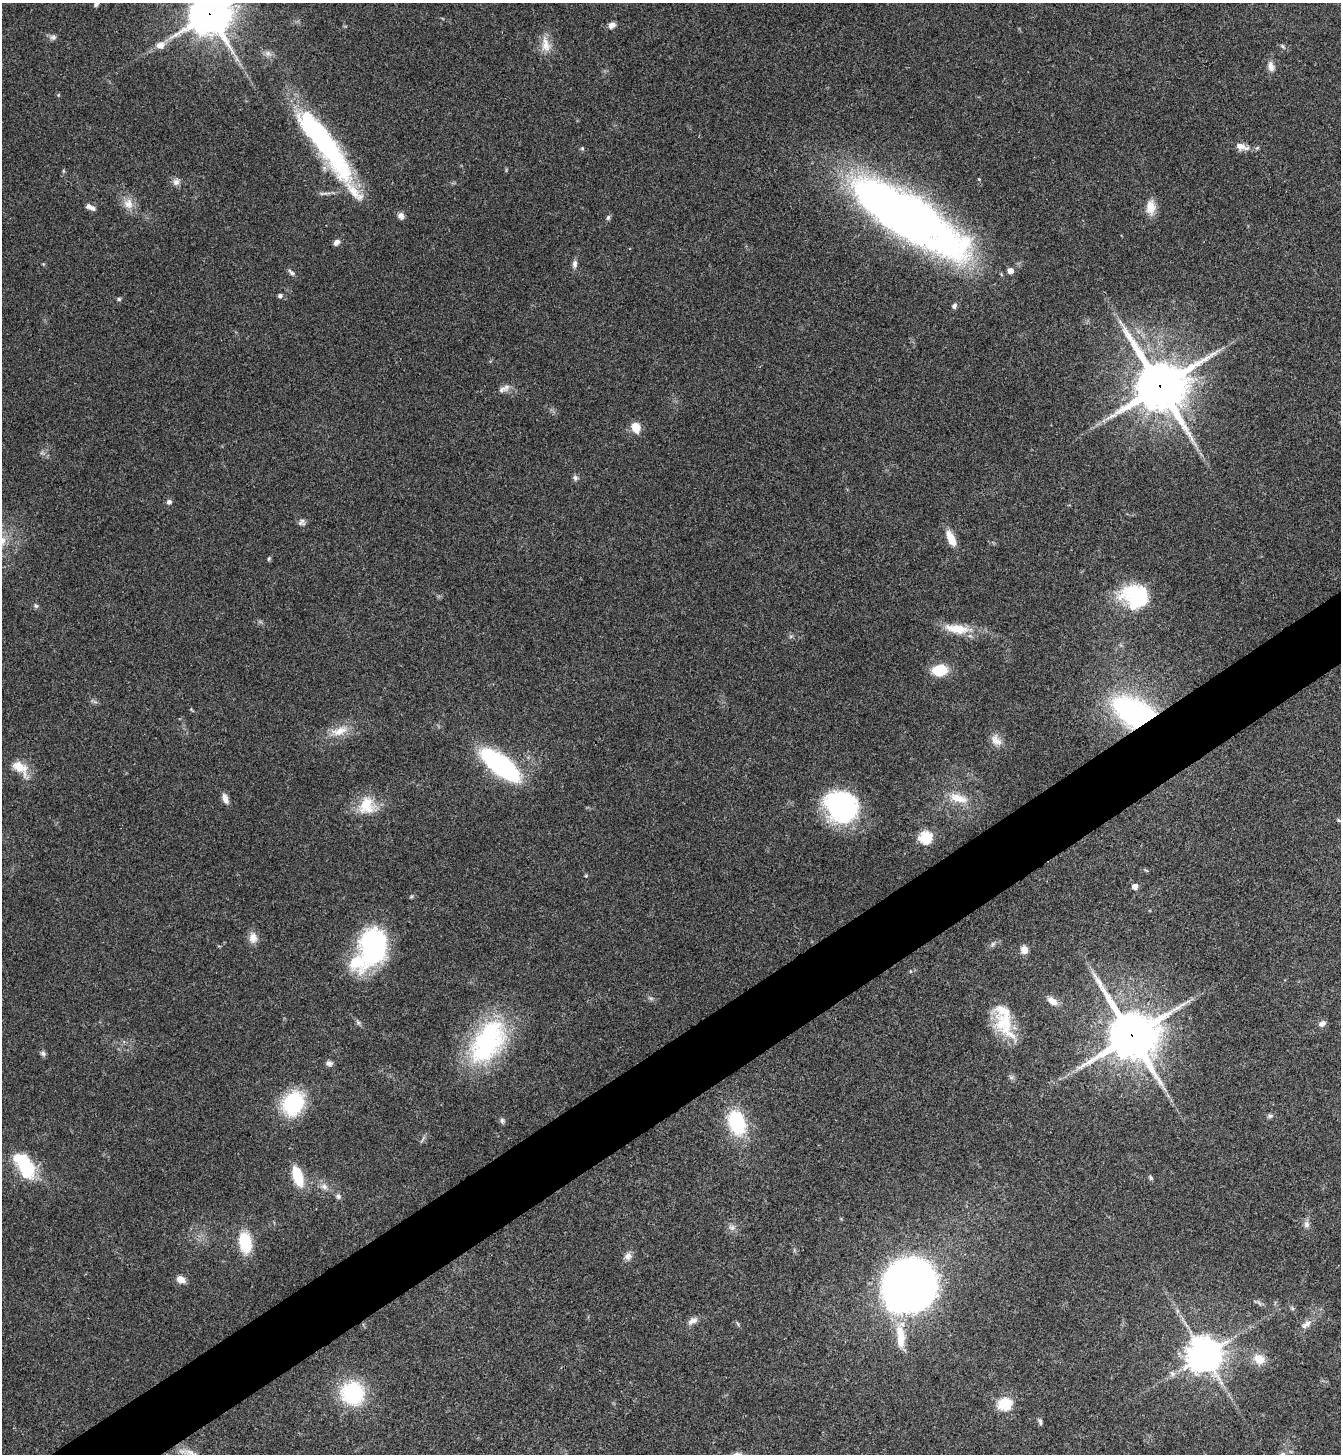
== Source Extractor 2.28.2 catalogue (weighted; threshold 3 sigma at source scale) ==
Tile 7 of 4 x 4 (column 3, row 2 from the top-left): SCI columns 2838-4176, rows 2912-4363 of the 5812 x 5818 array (HDU 1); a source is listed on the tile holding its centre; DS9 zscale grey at full resolution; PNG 1343 x 1456 px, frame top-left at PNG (2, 3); no overlay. Shown black and unused: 5% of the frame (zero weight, under 3 of 4 exposures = <1% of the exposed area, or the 3 px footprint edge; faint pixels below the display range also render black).
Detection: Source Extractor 2.28.2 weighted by HDU 2 'WHT'; one run over the whole footprint, this tile lists its part. Background 0.0593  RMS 0.0051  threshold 0.0228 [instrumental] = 3 sigma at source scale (4.5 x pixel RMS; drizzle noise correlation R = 1.50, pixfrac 1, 0.05/0.05 arcsec/px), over >= 5 px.
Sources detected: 99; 3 inside a brighter object's white glare — not listed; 3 inside a brighter listed object's ellipse — not listed separately; the other 93 listed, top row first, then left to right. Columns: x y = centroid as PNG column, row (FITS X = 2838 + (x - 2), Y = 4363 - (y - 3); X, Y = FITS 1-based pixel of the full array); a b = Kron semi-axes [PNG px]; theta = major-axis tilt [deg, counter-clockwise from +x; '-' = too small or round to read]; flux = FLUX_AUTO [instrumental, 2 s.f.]
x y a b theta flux
96 4 7 5 51 1.4
209 14 15 14 - 1600
612 25 9 7 37 2.5
53 37 10 7 -9 1.7
546 44 24 12 -81 6.9
160 45 12 10 24 4.6
1282 46 7 5 -37 0.97
1271 66 13 8 -78 3.4
324 143 95 20 -54 110
1241 146 20 8 -17 4.6
582 148 5 5 - 0.69
979 179 4 4 - 0.39
176 182 10 9 - 2.3
128 204 16 14 -77 5.8
90 207 12 5 -26 2.6
1151 207 20 12 -88 6.4
904 215 123 35 -32 410
401 216 8 7 - 2.3
608 217 7 5 82 1.1
336 242 7 6 - 2.2
575 264 10 7 87 2
1010 271 5 4 - 4.1
291 273 11 5 -43 1.5
280 296 6 5 - 1.2
119 299 6 5 - 0.83
954 306 7 5 59 1.5
1160 386 18 17 - 2500
502 389 15 8 28 2.8
636 427 11 9 -70 7.5
575 478 8 6 87 1.4
169 502 7 6 - 1.5
301 522 9 8 - 1.8
951 538 18 7 -65 8.5
2 541 16 11 77 6.7
269 559 7 4 70 0.72
1134 594 35 24 -16 36
36 606 7 5 -61 1
957 629 35 12 -7 13
940 670 12 9 9 20
1137 715 27 14 -28 210
339 731 26 11 17 8.6
996 740 18 11 -49 4.6
500 765 32 12 -38 110
20 768 27 14 -44 9.1
225 798 12 6 -68 3.3
958 798 27 11 -17 9.9
367 805 25 23 76 14
841 806 33 30 -41 73
1338 820 5 4 - 0.63
925 837 6 6 - 61
1146 870 6 3 -19 0.57
586 876 4 4 - 0.53
1135 886 5 5 - 3.6
253 938 14 11 -85 4.3
993 944 7 5 46 1.2
373 946 41 26 76 81
1024 950 8 7 - 4.2
910 971 5 3 - 0.4
651 998 6 4 17 0.87
1052 1001 14 8 -35 4.4
1005 1022 40 21 -67 23
1322 1023 9 7 31 2.5
1132 1036 18 17 - 2100
488 1042 60 34 59 76
43 1053 7 6 - 1.3
329 1063 8 7 - 1.9
293 1103 23 18 62 41
1270 1116 9 5 10 1.2
502 1121 8 5 -89 1.2
737 1123 23 15 -71 40
26 1166 26 15 -69 29
298 1176 20 9 -71 19
1151 1178 7 4 -62 0.85
324 1186 10 8 -13 2.6
338 1196 7 6 - 1.6
1306 1224 10 8 90 2.3
732 1227 8 7 - 2
245 1242 23 13 -83 19
628 1256 10 9 - 2.8
181 1279 8 6 -28 5.2
911 1281 40 36 48 570
1259 1303 8 4 -53 1.1
1178 1311 7 4 -70 1.1
693 1321 14 8 27 3.1
738 1324 7 4 -55 0.75
1306 1324 17 8 39 4.1
900 1336 36 12 -85 13
1204 1355 12 11 - 910
1259 1359 16 12 -27 7.1
353 1393 19 17 -50 52
1005 1404 8 6 -8 57
1040 1421 9 5 -73 1.2
1282 1454 8 6 34 1.5
Overlapping masked pixels (flux is a lower limit): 5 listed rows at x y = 209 14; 904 215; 1160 386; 1137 715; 1132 1036
Isophote crosses this tile's border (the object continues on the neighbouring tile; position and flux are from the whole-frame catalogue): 4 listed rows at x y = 96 4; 209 14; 2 541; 1282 1454